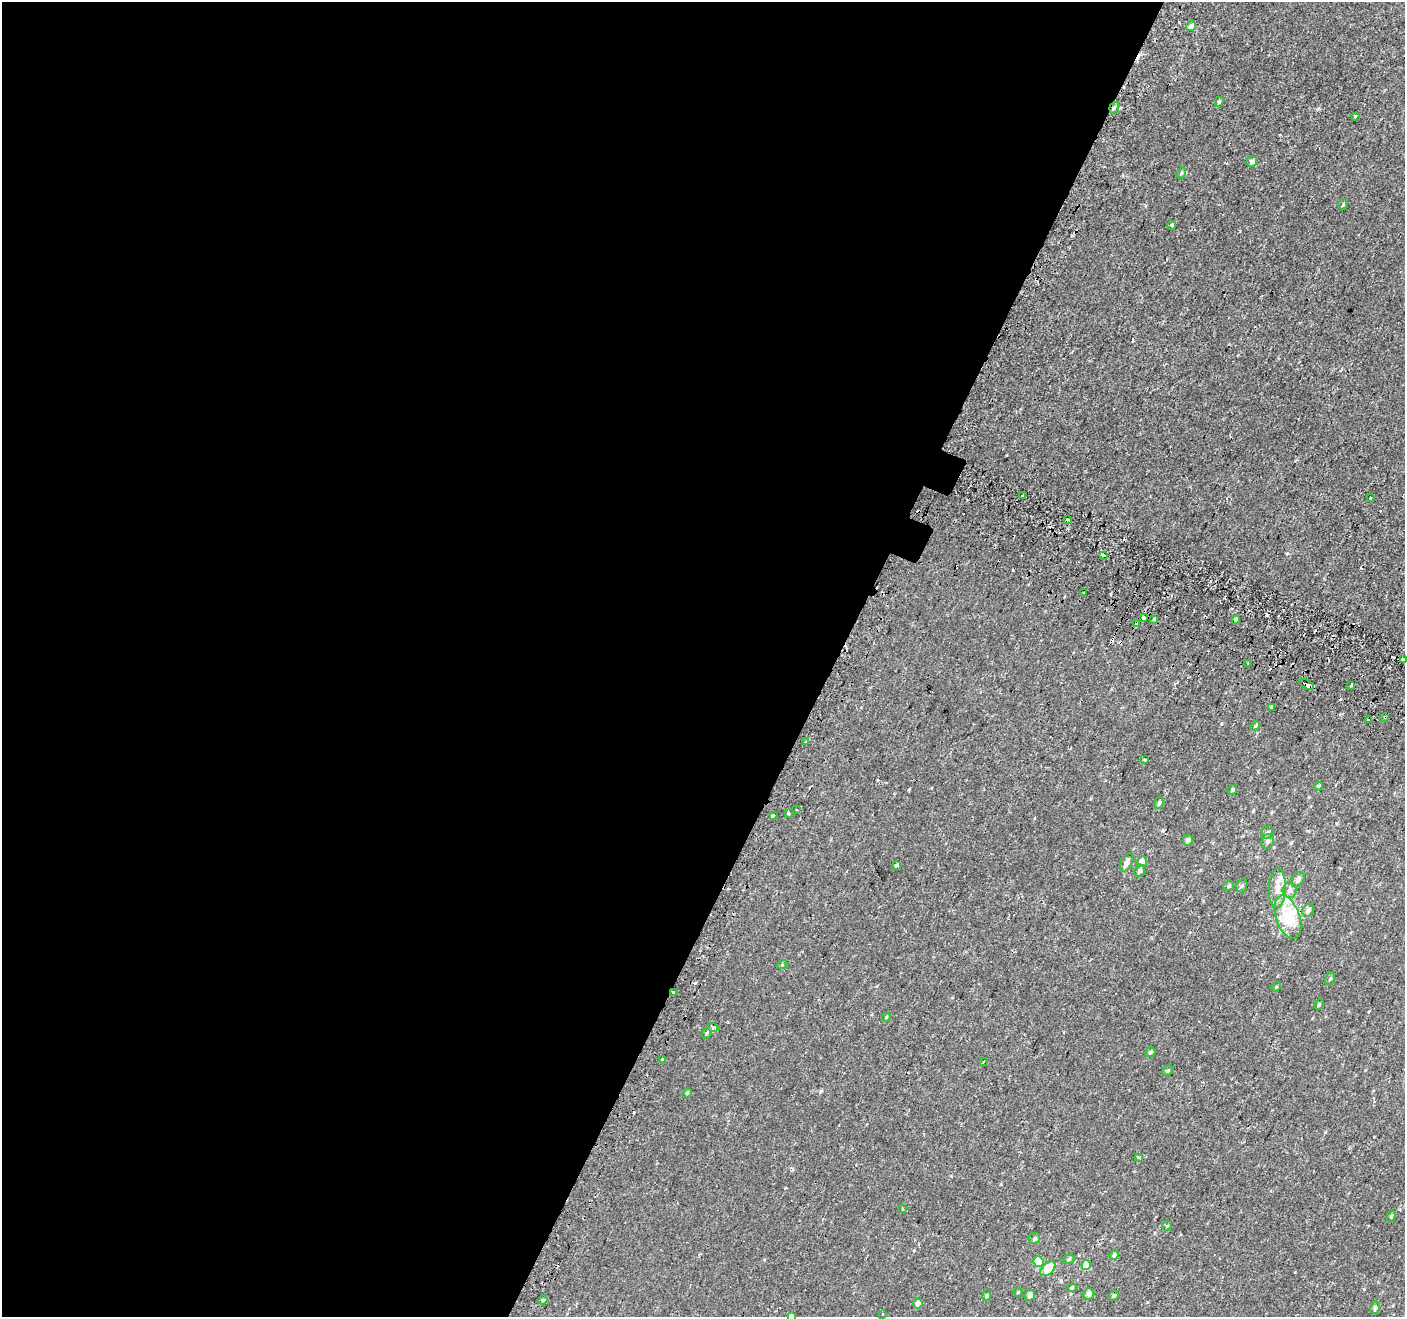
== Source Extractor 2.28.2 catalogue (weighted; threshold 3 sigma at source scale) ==
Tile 5 of 4 x 4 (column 1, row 2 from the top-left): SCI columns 56-1458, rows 2887-4201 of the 5713 x 5842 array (HDU 1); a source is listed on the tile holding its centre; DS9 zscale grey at full resolution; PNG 1407 x 1319 px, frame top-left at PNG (2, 2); each listed source drawn as its Kron ellipse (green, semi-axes under 4 px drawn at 4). Shown black and unused: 60% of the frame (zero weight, under 2 of 3 exposures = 3% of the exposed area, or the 3 px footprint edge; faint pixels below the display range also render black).
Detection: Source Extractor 2.28.2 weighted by HDU 2 'WHT'; one run over the whole footprint, this tile lists its part. Background -4.00e-04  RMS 0.0031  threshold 0.0139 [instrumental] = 3 sigma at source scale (4.5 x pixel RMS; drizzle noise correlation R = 1.50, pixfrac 1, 0.0396/0.0396 arcsec/px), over >= 5 px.
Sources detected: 103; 1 inside a brighter object's white glare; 16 cosmic-ray / hot-pixel residue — neither listed nor drawn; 5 inside a brighter listed object's ellipse — not listed separately; the other 81 listed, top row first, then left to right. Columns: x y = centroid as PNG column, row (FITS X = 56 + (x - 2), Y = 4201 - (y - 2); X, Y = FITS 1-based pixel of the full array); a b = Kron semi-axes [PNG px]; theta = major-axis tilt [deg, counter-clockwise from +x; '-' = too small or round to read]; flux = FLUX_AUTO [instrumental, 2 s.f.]
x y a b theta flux
1191 26 5 4 - 2.2
1219 102 5 3 - 0.47
1114 108 6 4 70 0.67
1355 116 3 3 - 0.28
1252 162 5 5 - 1.1
1181 173 5 3 - 0.35
1343 204 5 5 - 0.32
1172 225 4 3 - 2.8
1022 495 3 3 - 2.1
1371 497 3 3 - 1.1
1067 520 3 3 - 0.87
1103 555 4 3 - 2.6
1083 593 2 2 - 0.28
1144 618 3 3 - 0.71
1154 619 4 3 - 0.29
1236 619 4 3 - 2.1
1136 624 4 3 - 1.4
1403 659 3 3 - 3.1
1248 664 3 3 - 0.96
1306 684 8 3 -29 5.2
1351 685 4 3 - 2.1
1271 707 3 3 - 1.5
1385 717 3 3 - 0.64
1368 720 3 3 - 0.89
1255 726 5 4 - 0.34
805 742 3 2 - 0.53
1145 760 3 3 - 0.27
1318 786 4 4 - 0.34
1232 790 5 4 - 0.42
1159 803 6 4 75 0.57
797 810 4 3 - 0.26
789 814 3 3 - 1.1
773 815 3 3 - 7.1
1268 833 6 6 - 0.67
1188 840 5 5 - 1.3
1268 841 7 6 - 0.88
1127 862 10 5 62 1.7
1142 862 5 5 - 1.9
897 865 4 3 - 1.6
1140 871 6 5 - 0.81
1298 879 8 6 56 1.2
1229 886 5 4 - 0.51
1242 886 7 5 67 0.53
1277 888 20 8 88 2.8
1290 890 8 7 - 1.2
1308 910 6 5 - 0.99
1288 917 22 12 -70 8.6
782 965 5 3 - 0.27
1330 979 7 4 62 0.46
1276 987 5 4 - 0.31
673 993 3 3 - 0.77
1319 1004 5 4 - 0.44
886 1017 4 4 - 0.31
713 1027 5 3 - 0.32
707 1033 5 3 - 0.32
1150 1052 5 4 - 0.59
662 1059 3 3 - 2.5
983 1062 3 2 - 0.23
1168 1071 6 5 - 0.43
687 1093 5 4 - 0.38
1139 1157 4 3 - 1.1
902 1209 4 3 - 0.33
1391 1216 6 4 67 0.41
1167 1226 5 4 - 0.35
1035 1238 5 5 - 0.55
1114 1255 5 4 - 0.58
1069 1259 6 4 19 0.46
1038 1262 5 5 - 7.1
1086 1265 5 4 - 5.4
1048 1269 9 5 45 6.1
1072 1288 5 4 - 0.37
1018 1292 4 4 - 0.29
1089 1294 6 5 - 1.4
987 1295 5 4 - 0.54
1030 1295 5 5 - 1.2
1113 1296 5 5 - 0.61
543 1300 5 4 - 0.41
918 1303 5 5 - 1.7
1375 1308 6 4 78 0.65
883 1314 3 3 - 0.46
791 1316 4 3 - 0.89
Overlapping masked pixels (flux is a lower limit): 5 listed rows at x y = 1114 108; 1136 624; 1306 684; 1385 717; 673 993
Isophote crosses this tile's border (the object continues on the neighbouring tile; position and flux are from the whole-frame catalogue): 2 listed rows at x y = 1403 659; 791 1316
Unlisted compact peaks at least as high as the median listed source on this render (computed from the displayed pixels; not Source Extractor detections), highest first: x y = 1013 570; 1287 553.